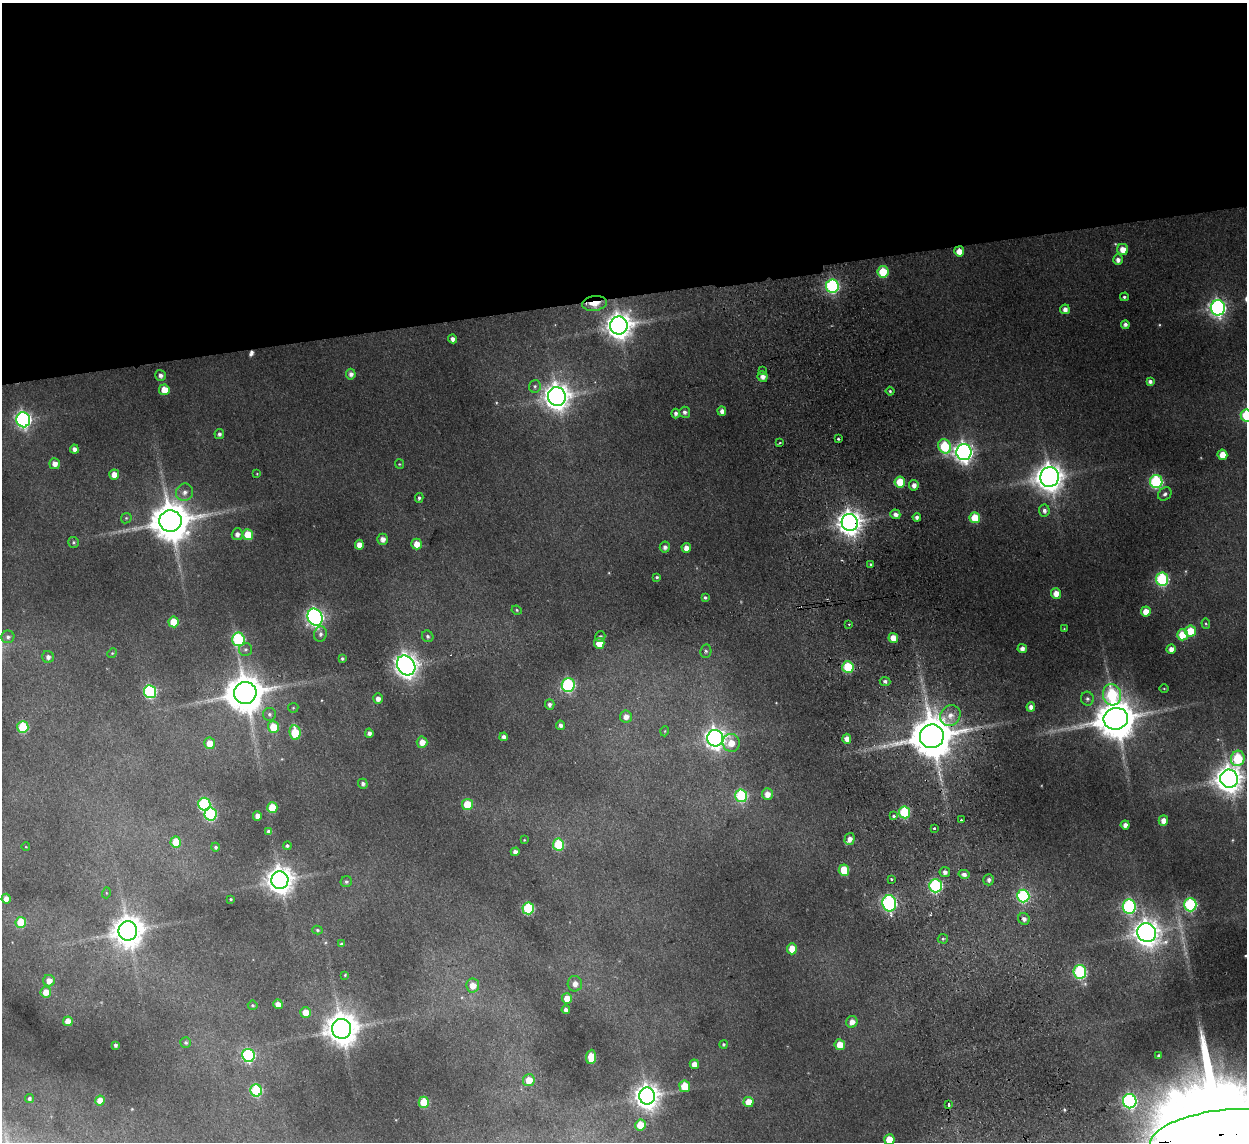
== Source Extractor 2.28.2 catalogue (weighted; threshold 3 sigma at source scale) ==
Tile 2 of 4 x 4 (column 2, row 1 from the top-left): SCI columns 1298-2542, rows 3573-4712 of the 5083 x 4981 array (HDU 1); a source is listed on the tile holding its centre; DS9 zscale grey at full resolution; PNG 1249 x 1144 px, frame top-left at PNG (2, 3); each listed source drawn as its Kron ellipse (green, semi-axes under 4 px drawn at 4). Shown black and unused: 26% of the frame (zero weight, under 2 of 3 exposures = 3% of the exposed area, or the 3 px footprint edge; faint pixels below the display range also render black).
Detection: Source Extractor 2.28.2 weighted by HDU 2 'WHT'; one run over the whole footprint, this tile lists its part. Background 0.186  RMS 0.015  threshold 0.0658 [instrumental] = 3 sigma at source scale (4.5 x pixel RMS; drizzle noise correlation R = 1.50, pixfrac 1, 0.05/0.05 arcsec/px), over >= 5 px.
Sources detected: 206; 2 too faint to see at this stretch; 2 cosmic-ray / hot-pixel residue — neither listed nor drawn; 1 inside a brighter listed object's ellipse — not listed separately; the other 201 listed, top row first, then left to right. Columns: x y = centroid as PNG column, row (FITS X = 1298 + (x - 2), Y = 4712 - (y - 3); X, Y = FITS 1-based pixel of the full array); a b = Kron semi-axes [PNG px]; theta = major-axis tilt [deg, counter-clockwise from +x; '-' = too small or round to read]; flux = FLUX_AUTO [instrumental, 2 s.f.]
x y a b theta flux
1123 249 5 5 - 16
959 251 5 5 - 16
1118 260 5 5 - 6.5
883 272 6 5 - 47
832 286 6 6 - 250
1124 297 4 4 - 2.6
595 303 12 7 8 27
1218 308 7 7 - 560
1065 309 5 5 - 7.8
619 325 9 8 - 1700
1125 325 4 4 - 4.7
453 339 4 4 - 6
762 371 3 3 - 2
351 374 5 4 - 6.2
160 375 5 5 - 5.5
763 376 5 5 - 7.1
1150 382 4 4 - 5.1
535 386 6 6 - 3.2
164 390 5 5 - 26
890 391 4 4 - 2.1
557 396 9 8 - 1600
722 411 5 4 - 7.6
685 412 5 5 - 4.5
676 413 5 4 - 4.7
1246 415 6 6 - 86
23 420 7 7 - 460
219 434 5 4 - 4.2
838 439 3 3 - 2.3
780 443 3 2 - 1.8
945 446 7 6 - 98
74 449 4 4 - 6.4
964 452 8 7 - 860
1222 455 5 5 - 19
55 464 5 5 - 9
399 464 5 4 - 1.6
257 474 4 3 - 1.1
114 475 5 5 - 16
1049 477 10 9 - 2100
900 482 5 5 - 45
1156 482 6 6 - 180
914 485 5 4 - 7.6
185 492 9 8 - 8.7
1165 494 7 6 - 4
419 498 5 4 - 3.1
1044 510 6 5 - 5.7
895 514 5 4 - 6.4
917 517 4 4 - 5.5
126 518 6 5 - 2
975 518 5 5 - 44
170 521 11 10 - 5300
850 522 8 8 - 1500
237 534 6 5 - 6.9
248 535 5 5 - 36
382 539 5 5 - 8.2
73 542 5 5 - 2.7
417 544 5 5 - 15
359 545 5 4 - 11
665 547 5 5 - 5.2
686 548 5 4 - 8.9
871 564 3 3 - 1.7
657 577 3 3 - 2
1162 579 6 6 - 180
1056 593 5 5 - 14
705 598 3 3 - 2.5
517 610 5 4 - 2.1
1146 611 5 5 - 19
315 617 9 7 -61 630
173 622 5 5 - 35
849 624 3 2 - 1.7
1206 624 5 4 - 2
1064 629 3 3 - 1.3
1190 631 5 5 - 33
320 634 8 6 75 4.9
1182 635 5 5 - 34
428 636 6 5 - 3.4
600 636 5 5 - 2.5
8 637 6 6 - 4.6
893 638 5 5 - 19
238 639 7 6 - 160
599 643 5 5 - 28
245 649 6 6 - 3.8
1022 649 5 4 - 8.2
1171 649 4 4 - 8.8
706 651 7 5 79 3.2
112 653 5 4 - 1.6
48 657 6 5 - 6.2
342 659 4 4 - 2.8
406 665 10 8 -54 1200
848 667 6 5 - 78
885 681 5 4 - 3.4
568 685 7 6 - 220
1164 688 4 3 - 1.3
150 692 6 6 - 200
245 693 11 11 - 4400
1112 695 10 9 - 100
378 699 5 5 - 7.4
1087 699 7 6 - 4.4
550 704 5 4 - 4.8
1031 707 5 4 - 7.4
293 708 5 5 - 1.7
269 714 6 6 - 4
950 715 11 9 50 14
626 717 6 6 - 9.3
1116 719 12 11 - 5300
560 725 5 4 - 5.4
23 727 6 5 - 94
273 727 5 5 - 38
665 731 5 3 - 1.1
295 732 7 5 -85 67
369 733 5 4 - 5.9
932 736 12 11 - 6300
504 737 4 4 - 5.9
715 738 8 8 - 920
847 739 5 4 - 10
422 742 5 5 - 14
210 743 5 5 - 21
731 743 9 8 - 22
1238 758 8 6 75 98
1229 779 9 9 - 1900
363 784 5 4 - 4.1
767 794 6 5 - 13
741 796 6 6 - 130
204 804 6 6 - 160
467 805 5 5 - 41
272 808 5 5 - 43
904 812 6 5 - 110
210 814 6 6 - 160
257 816 4 4 - 8.9
894 816 3 3 - 4.8
961 820 2 2 - 1.2
1163 820 5 5 - 10
1125 825 4 4 - 6.8
934 828 3 2 - 2.8
269 832 4 4 - 5.3
849 839 6 5 - 9.3
524 840 3 3 - 1.2
176 842 5 5 - 37
558 845 6 5 - 81
287 846 4 4 - 3
26 847 4 3 - 0.95
215 847 4 4 - 3
515 852 4 4 - 5.9
844 870 5 5 - 40
945 872 5 5 - 5.3
964 874 5 4 - 5.6
891 879 3 3 - 6.7
280 880 9 8 - 1800
989 880 5 5 - 4.8
346 882 5 5 - 3
936 886 6 6 - 210
106 893 5 3 - 1.4
1023 896 6 6 - 180
6 899 5 4 - 8.5
231 899 3 2 - 1.5
889 903 8 7 - 340
1190 905 6 6 - 190
1129 907 7 6 - 250
528 908 6 6 - 140
1024 919 6 5 - 6.3
21 922 5 5 - 52
317 930 5 4 - 2.5
128 931 9 9 - 2600
1147 933 10 9 - 1700
943 939 5 5 - 2.3
341 944 4 4 - 2.4
792 949 5 5 - 27
1080 972 7 6 - 180
345 975 4 4 - 1.6
49 981 6 5 - 12
575 984 8 7 - 9.9
473 985 7 6 - 18
46 992 5 5 - 17
567 998 5 5 - 18
278 1004 5 4 - 14
253 1005 5 4 - 2.2
566 1010 4 4 - 6
305 1012 5 5 - 20
68 1021 5 4 - 15
852 1022 6 5 - 11
342 1029 10 9 - 2900
186 1043 5 5 - 3.1
723 1044 4 4 - 2.6
115 1045 4 3 - 3.5
840 1045 5 5 - 20
248 1055 6 6 - 200
1159 1056 4 3 - 3.1
591 1057 7 5 85 31
694 1064 5 4 - 11
529 1080 6 6 - 23
685 1086 6 5 - 34
256 1090 6 6 - 120
647 1096 8 8 - 1400
29 1099 4 4 - 3.3
100 1101 5 5 - 18
1130 1101 7 6 - 310
424 1102 5 5 - 62
748 1102 5 5 - 22
949 1105 4 3 - 13
640 1125 5 5 - 39
1218 1135 68 24 8 99000
889 1140 5 5 - 34
Overlapping masked pixels (flux is a lower limit): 7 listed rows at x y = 959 251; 595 303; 850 522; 245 693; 932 736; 936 886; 1218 1135
Isophote crosses this tile's border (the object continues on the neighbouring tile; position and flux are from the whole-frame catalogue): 3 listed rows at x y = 1246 415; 1218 1135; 889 1140